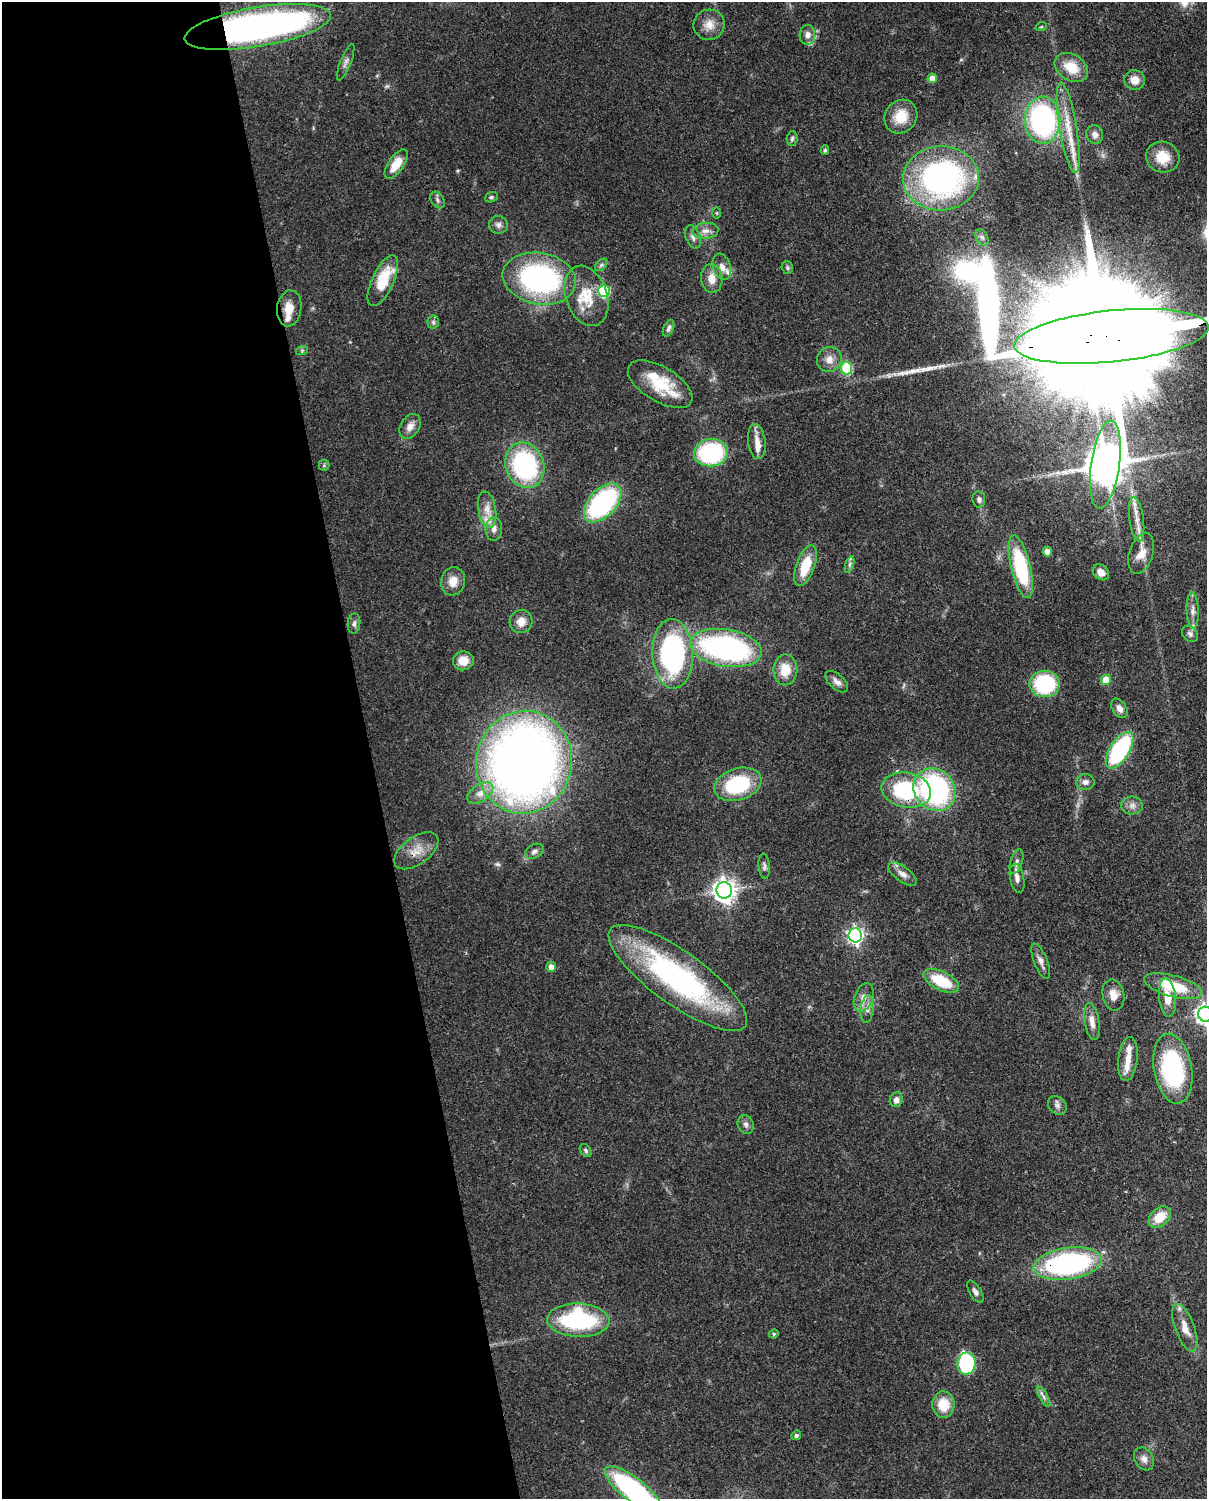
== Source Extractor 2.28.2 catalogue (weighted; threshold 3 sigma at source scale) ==
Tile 5 of 4 x 3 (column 1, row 2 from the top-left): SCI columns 90-1294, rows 1652-3148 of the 5001 x 4910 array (HDU 1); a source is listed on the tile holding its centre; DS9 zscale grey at full resolution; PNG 1209 x 1501 px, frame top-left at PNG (2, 2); each listed source drawn as its Kron ellipse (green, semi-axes under 4 px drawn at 4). Shown black and unused: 31% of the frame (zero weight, under 3 of 4 exposures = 7% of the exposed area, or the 3 px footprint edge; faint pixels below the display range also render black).
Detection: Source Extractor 2.28.2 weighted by HDU 2 'WHT'; one run over the whole footprint, this tile lists its part. Background 0.107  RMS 0.0042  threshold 0.0188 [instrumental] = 3 sigma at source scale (4.5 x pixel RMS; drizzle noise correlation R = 1.50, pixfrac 1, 0.05/0.05 arcsec/px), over >= 5 px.
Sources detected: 132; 2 too faint to see at this stretch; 2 inside a brighter object's white glare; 1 long thin detection or spike segment (spike, bleed or trail) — neither listed nor drawn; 12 inside a brighter listed object's ellipse — not listed separately; the other 115 listed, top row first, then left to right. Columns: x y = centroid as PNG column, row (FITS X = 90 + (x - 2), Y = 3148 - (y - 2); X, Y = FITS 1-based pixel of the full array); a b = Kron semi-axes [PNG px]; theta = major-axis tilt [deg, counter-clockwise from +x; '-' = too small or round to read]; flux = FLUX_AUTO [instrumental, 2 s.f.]
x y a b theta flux
709 25 15 15 - 5.2
258 27 74 19 9 200
1041 27 6 3 19 0.47
807 35 10 8 85 2.2
346 62 19 5 68 1.8
1071 67 18 13 -32 10
932 78 5 4 - 5
1135 80 10 10 - 4.3
901 117 18 15 53 10
1043 120 23 17 -89 80
1068 128 46 8 -81 11
1095 134 9 8 - 2.1
792 138 7 5 86 0.86
825 150 5 4 - 0.59
1163 157 17 15 -16 8.5
396 164 17 7 55 8.3
941 178 38 32 3 110
491 197 7 5 21 0.71
437 200 9 6 -56 1.2
717 213 5 3 - 0.43
498 225 9 8 - 1.8
705 231 13 8 6 2.9
693 237 12 7 -71 2.1
982 237 9 5 -63 1.4
601 265 7 4 45 0.87
722 267 13 9 -71 2.8
787 268 6 5 - 0.8
712 278 14 10 -83 4.9
539 279 37 25 -10 83
383 281 27 11 65 16
604 291 6 6 - 40
586 296 31 20 -71 13
289 308 18 12 82 5.9
433 322 6 6 - 1.1
669 328 9 5 67 1.3
1111 336 97 26 6 37000
302 350 6 4 19 0.54
829 359 13 12 - 3.8
846 368 6 5 - 26
660 384 36 17 -31 17
410 426 14 9 58 3.2
757 442 17 8 -83 4.2
711 453 17 13 8 50
324 465 5 5 - 0.72
525 465 23 19 -69 58
1105 465 44 14 82 1500
979 499 8 6 -82 1.5
603 503 23 13 47 65
487 510 18 9 -81 4.5
1137 519 22 7 -82 4.9
494 529 12 8 87 2.5
1047 552 5 5 - 3.8
1141 553 21 12 73 6.4
850 564 9 4 71 0.99
805 566 21 9 71 12
1021 567 32 9 -76 39
1101 572 9 7 -41 2.9
453 581 14 12 75 5
1193 610 18 6 -87 2.6
521 622 11 11 - 4.4
354 623 10 6 86 1.4
1190 634 9 7 -45 1.4
726 648 36 18 -9 110
673 654 35 20 -87 78
463 661 10 9 - 6.1
785 670 15 12 89 7.9
1106 680 5 5 - 8
837 682 13 7 -42 2.3
1045 684 15 13 0 35
1119 708 11 7 -57 2.4
1120 750 21 10 58 53
524 762 51 48 78 420
1085 782 9 8 - 1.9
738 784 24 16 17 32
906 790 25 17 -10 39
934 790 22 20 -48 80
480 793 14 8 34 3.8
1132 805 11 9 1 2.4
416 851 25 13 36 7
534 851 10 7 28 1.7
1017 862 13 6 72 1.7
764 866 13 5 -84 1.3
902 874 16 7 -36 2.8
1017 878 15 7 -79 2.7
724 890 8 7 - 320
855 935 7 6 - 120
1041 961 19 7 -68 2.7
551 967 5 5 - 2.6
678 978 83 26 -36 96
941 981 19 9 -26 17
1173 986 30 10 -15 16
1113 995 15 11 -79 4.3
864 997 15 9 70 3.5
1167 998 19 8 -84 5.8
867 1009 14 6 83 2.5
1205 1014 7 7 - 210
1092 1022 19 7 -81 3.7
1128 1059 22 9 83 4.7
1173 1069 35 19 -80 51
896 1100 7 6 - 2.1
1057 1105 10 8 -46 1.8
746 1125 9 8 - 1.6
586 1150 7 5 -53 0.87
1160 1217 12 9 42 8.5
1068 1264 34 16 8 90
975 1292 12 6 -59 1.5
578 1320 31 16 -3 53
1185 1328 25 9 -70 5.8
774 1334 5 4 - 0.6
966 1364 11 9 79 32
1044 1397 11 4 -60 1.3
943 1405 13 11 -86 10
796 1435 5 4 - 0.99
1144 1459 12 9 -60 2.6
633 1490 35 11 -38 87
Overlapping masked pixels (flux is a lower limit): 5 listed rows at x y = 258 27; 1111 336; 906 790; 416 851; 1068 1264
Isophote crosses this tile's border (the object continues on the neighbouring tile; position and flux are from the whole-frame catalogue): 3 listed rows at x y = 1111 336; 1205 1014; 633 1490